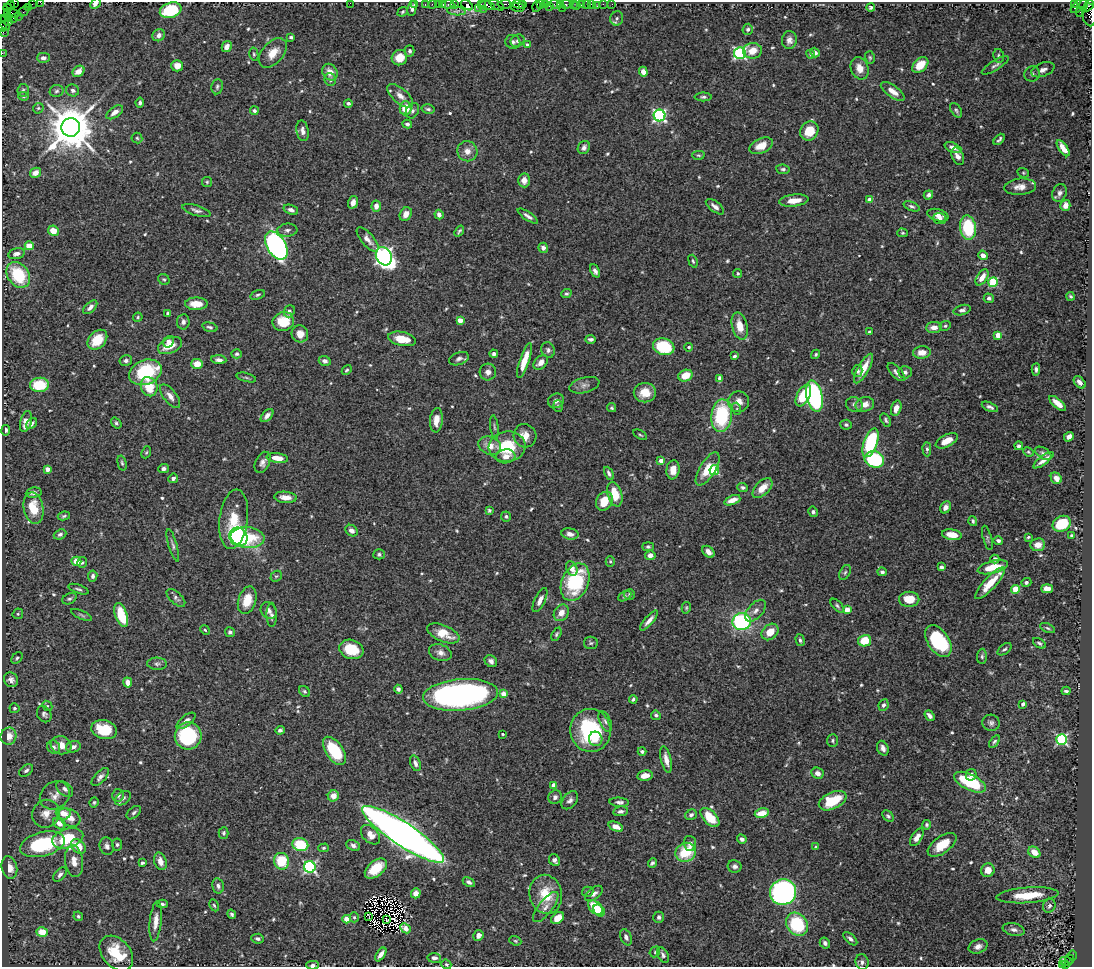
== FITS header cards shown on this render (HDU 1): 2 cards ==
NAXIS1  =                 1090
NAXIS2  =                  965

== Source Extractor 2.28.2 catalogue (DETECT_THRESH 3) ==
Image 1090 x 965 px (HDU 1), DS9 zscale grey, 1 PNG px = 1 image px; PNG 1094 x 969 px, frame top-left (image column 1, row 965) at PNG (2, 2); each listed source drawn as its Kron ellipse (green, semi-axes under 4 px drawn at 4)
Background 1.13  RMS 0.03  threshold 0.0903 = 3 sigma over >= 5 px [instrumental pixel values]
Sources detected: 636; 1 with non-positive FLUX_AUTO (blend fragments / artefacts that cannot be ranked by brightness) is neither listed nor drawn; of the other 635, the 500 brightest by FLUX_AUTO listed and drawn (135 fainter detections omitted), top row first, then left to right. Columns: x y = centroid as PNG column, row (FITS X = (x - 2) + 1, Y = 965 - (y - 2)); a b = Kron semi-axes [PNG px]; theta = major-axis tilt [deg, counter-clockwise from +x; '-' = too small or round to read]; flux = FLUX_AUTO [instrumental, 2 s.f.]
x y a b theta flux
40 2 2 2 - 40
15 3 3 2 - 44
350 3 2 2 - 35
414 3 2 2 - 42
32 4 2 2 - 60
95 4 6 4 46 9.2
425 4 2 2 - 49
432 4 2 2 - 41
438 4 2 2 - 72
443 4 3 3 - 150
504 4 7 4 3 460
519 4 7 3 -5 230
523 4 4 3 - 170
540 4 3 2 - 99
545 4 3 2 - 89
561 4 3 2 - 100
566 4 5 3 - 290
573 4 2 2 - 20
581 4 4 3 - 230
586 4 2 2 - 21
591 4 2 2 - 48
603 4 2 2 - 18
612 4 2 2 - 13
1074 4 3 2 - 370
11 5 4 2 - 38
448 5 6 3 0 150
454 5 4 3 - 81
467 5 7 3 -34 160
481 5 4 2 - 87
497 5 8 4 -27 370
555 5 6 4 -27 230
1079 5 10 4 44 100
1084 5 6 3 70 46
487 6 7 4 -15 390
537 6 5 3 - 140
576 6 2 2 - 22
597 6 4 3 - 14
1089 6 6 3 44 230
28 7 2 2 - 49
517 7 7 3 -12 270
550 7 3 2 - 180
7 8 4 2 - 17
412 8 8 4 79 6.8
478 8 3 3 - 29
562 8 2 2 - 64
871 8 4 4 - 3.9
483 9 3 2 - 64
171 10 11 7 18 120
24 11 6 2 45 76
456 11 9 4 -6 3
403 12 5 4 - 3.5
1080 12 5 4 - 16
7 13 3 3 - 25
13 13 6 3 -26 100
1090 15 11 7 -87 590
18 16 3 2 - 21
9 17 4 3 - 100
617 18 7 6 - 5.8
5 19 3 2 - 57
14 19 3 2 - 120
9 21 4 2 - 100
4 23 9 3 -60 100
3 27 5 2 - 84
748 29 5 5 - 4.1
3 32 3 2 - 41
159 35 6 6 - 9.8
291 37 3 3 - 3.5
789 40 9 7 84 11
517 41 7 6 - 5.9
513 42 7 7 - 5.5
528 45 4 4 - 8.6
227 47 6 4 61 14
410 51 5 5 - 5
752 51 9 7 3 29
2 53 2 2 - 21
273 53 17 10 48 30
740 53 6 6 - 300
815 53 5 4 - 6.5
254 54 7 4 -79 3
811 54 4 4 - 3.5
999 56 7 5 -79 5.2
43 58 6 5 - 8.8
399 58 8 7 - 33
870 58 6 5 - 3.3
920 65 9 6 43 43
995 65 15 5 32 7
177 66 6 5 - 16
860 68 11 8 -68 20
1043 70 12 6 21 13
78 71 6 5 - 21
330 72 9 7 -58 20
643 72 5 4 - 13
1032 74 8 7 - 8.3
330 80 6 5 - 4.3
217 87 8 5 81 4.5
23 90 6 5 - 3.6
73 90 6 6 - 6.2
57 91 7 6 - 4.5
893 91 14 6 -35 18
24 96 5 4 - 2.7
400 96 16 7 -40 15
703 97 8 4 0 4.3
140 103 5 4 - 4.3
348 103 4 4 - 5
38 108 6 5 - 3.2
405 108 7 6 - 43
428 109 6 4 -14 4.6
956 110 8 5 -56 4.3
254 111 4 3 - 3.8
412 111 8 6 58 6.7
115 112 9 5 35 14
660 115 6 6 - 380
407 124 5 4 - 5.4
71 127 9 9 - 9300
303 131 10 6 -79 10
809 131 10 8 52 46
137 138 5 5 - 3.2
999 139 7 3 47 4.3
761 146 12 7 24 27
953 147 9 4 -22 10
584 148 7 5 57 6.4
1063 148 9 4 -56 23
467 151 10 10 - 17
698 155 6 4 -2 3
958 156 9 5 -65 13
783 169 6 4 -7 4.3
35 173 6 5 - 14
1023 173 6 4 -22 2.7
524 180 7 6 - 16
207 182 5 5 - 2.7
1020 187 16 8 5 18
1060 193 9 7 67 9.4
928 195 5 4 - 5.8
870 200 4 4 - 21
794 201 14 6 7 26
353 202 6 5 - 9.7
1065 205 5 5 - 16
376 206 5 4 - 14
912 206 8 4 -22 5.2
715 207 11 5 -37 9.6
196 210 15 5 -16 7.7
291 210 7 4 -21 7.3
406 214 7 5 60 19
439 215 5 4 - 9.6
938 215 11 6 -16 13
528 216 12 4 -34 8.5
940 218 6 5 - 6.8
968 228 12 8 -82 130
287 230 10 6 5 6.9
53 231 5 5 - 29
459 231 6 3 52 3.5
903 233 5 4 - 2.7
368 239 15 6 -49 14
29 246 4 4 - 44
276 246 15 9 -60 570
543 248 5 5 - 7.5
16 254 8 5 14 9.1
983 255 5 4 - 15
384 256 10 7 -60 770
693 261 6 3 -71 3.3
595 271 7 4 -64 6.9
738 273 4 4 - 3
18 275 14 10 -54 110
982 277 9 5 56 19
164 279 6 5 - 3.2
993 282 5 4 - 120
566 294 5 4 - 3.7
258 295 7 4 18 4
1071 296 4 3 - 3.3
989 298 5 4 - 4.3
196 304 11 6 0 25
90 307 8 5 45 9
962 310 9 5 16 5.9
289 311 6 5 - 5.8
168 314 4 4 - 6.1
138 317 5 4 - 3
460 320 4 4 - 26
283 321 11 9 16 48
183 322 7 6 - 8.5
740 326 14 7 -76 30
945 326 6 4 26 3.4
210 327 8 4 -16 4.6
934 327 8 5 6 14
869 332 4 3 - 4
300 334 8 8 - 23
998 335 4 4 - 26
402 339 14 7 -12 36
591 339 5 4 - 5.8
97 340 11 8 46 47
169 342 6 5 - 8.6
170 346 13 7 25 36
664 347 11 8 -17 130
689 347 4 4 - 3.7
548 350 8 6 -67 6.2
922 353 9 6 5 17
237 354 5 4 - 4
494 354 4 4 - 6.3
816 354 5 4 - 3.2
734 356 4 3 - 3.5
459 359 10 6 20 7.6
219 360 7 4 -4 9.7
126 361 6 5 - 5.9
325 361 6 5 - 8.2
524 361 18 5 71 37
541 363 8 5 42 15
197 364 6 5 - 28
864 369 17 5 60 35
1036 369 6 4 86 5
347 370 5 3 - 2.9
857 371 6 5 - 5.2
145 372 17 12 22 160
488 372 8 8 - 10
896 372 11 5 -48 8
905 372 6 6 - 7.2
685 376 7 5 21 35
246 377 10 3 -15 3.3
720 378 4 4 - 13
1080 382 7 5 -47 12
39 385 9 7 6 78
584 385 15 7 15 10
149 387 10 8 -65 47
645 393 11 9 1 32
803 395 12 6 63 64
170 396 14 6 -52 14
814 396 16 8 -77 330
556 401 8 7 - 9.5
739 402 10 10 - 17
1058 403 10 4 -40 18
865 404 9 7 15 16
854 405 8 7 - 7.2
558 406 6 5 - 3.4
990 407 9 4 -23 6
612 408 5 4 - 3.2
896 408 8 5 72 15
737 409 6 4 -72 3
267 416 8 4 47 10
722 416 16 10 82 160
436 420 12 6 84 24
886 420 7 4 -60 4.2
26 422 11 5 76 20
116 423 6 4 -53 4
31 424 6 4 40 8.3
846 425 5 5 - 4
494 427 12 3 -82 3.9
6 430 5 4 - 5.5
640 435 7 3 -31 2.7
525 436 12 11 - 22
1069 437 5 4 - 12
947 441 12 6 27 27
870 443 15 7 71 170
490 446 11 8 -20 23
1019 446 4 4 - 5.4
507 447 18 15 7 87
927 449 7 4 -88 4.7
146 452 6 4 67 2.8
1028 452 5 3 - 2.9
1043 453 9 5 -32 6
506 456 10 7 8 15
277 458 11 4 -7 22
874 459 10 8 -17 160
1043 460 12 4 37 14
661 461 4 4 - 16
263 462 11 7 66 9
122 463 7 4 -74 3.8
47 469 4 4 - 16
164 469 5 4 - 5.9
708 469 19 8 59 40
673 470 9 6 83 21
714 470 5 4 - 120
609 473 7 4 -65 5.8
173 478 5 4 - 7.3
1056 478 6 5 - 13
743 487 5 4 - 4.6
762 488 12 7 45 26
34 493 8 5 8 8.4
615 494 13 7 -73 43
285 497 11 5 -5 19
732 500 8 4 21 18
604 501 10 8 58 36
946 507 6 5 - 8.8
34 508 16 10 -78 52
489 510 4 4 - 4.2
813 512 5 4 - 5.1
64 516 6 4 10 3.5
506 516 5 5 - 4.6
234 519 30 14 83 61
973 521 5 4 - 3.9
1062 524 10 7 30 76
351 531 6 5 - 9.8
60 534 6 5 - 5.8
570 534 8 5 -9 11
952 535 10 5 -9 25
1071 535 3 3 - 3.6
238 537 10 8 -51 280
1028 537 3 3 - 2.7
247 538 17 10 -5 82
987 538 12 4 -75 4.4
998 540 5 4 - 6
173 545 17 4 -73 6.6
1038 545 7 6 - 17
648 547 5 4 - 4
708 552 7 5 -41 11
379 554 5 5 - 4
650 555 5 4 - 9.2
995 559 4 4 - 6.6
76 561 5 4 - 32
610 561 5 4 - 3.2
82 562 5 5 - 4.3
941 567 4 3 - 5.8
993 567 15 6 15 47
572 569 7 5 -65 14
845 572 8 5 63 3.9
882 572 4 4 - 6
93 576 6 4 80 7.1
276 576 6 5 - 3
575 582 20 13 66 150
1026 582 5 4 - 4.7
990 583 20 6 47 42
78 589 10 4 -19 4.5
1016 589 4 4 - 79
1047 589 6 4 0 15
630 595 5 5 - 5.3
625 596 7 4 28 3.4
176 598 11 6 -43 6.5
69 599 7 5 25 4.7
909 599 10 7 0 37
247 600 14 8 72 44
540 600 13 5 64 13
837 606 8 4 -48 4.6
686 608 6 4 77 2.9
847 609 4 4 - 33
269 611 9 7 -48 10
756 611 13 7 48 12
561 613 9 7 59 18
18 614 5 5 - 3.1
82 615 11 3 -24 3.3
121 615 12 6 -72 69
272 615 12 5 -89 6.9
649 620 12 4 49 11
742 622 9 8 - 250
1048 628 8 4 -25 3.8
205 630 5 4 - 2.8
230 632 5 5 - 5.1
770 632 9 7 43 26
443 633 17 8 -23 35
556 634 7 4 61 3.3
800 640 6 4 -75 4.3
865 641 7 5 12 50
938 641 18 10 -56 160
591 643 7 6 - 4.1
1039 643 7 4 -34 4
351 649 12 9 -18 64
1004 649 8 4 37 4.3
440 653 12 8 -20 12
982 656 7 5 89 4.6
17 658 7 4 46 3.8
491 661 7 5 -43 8.1
157 664 10 6 -2 6.4
11 680 8 7 - 9.8
128 682 5 4 - 18
398 689 4 4 - 5.2
305 691 6 5 - 4.1
1066 691 4 3 - 4.1
504 694 4 4 - 27
461 695 37 15 5 690
633 699 4 3 - 4.3
1023 704 4 3 - 6.7
883 705 6 5 - 5.8
47 706 5 4 - 2.9
14 708 5 5 - 4.9
44 714 9 6 -58 6
656 715 5 4 - 4.5
929 716 6 4 -51 7.6
186 721 11 5 39 11
605 721 11 5 -66 6.5
991 723 9 8 - 6.9
104 730 13 9 -15 60
280 730 5 4 - 4.5
590 730 21 20 - 180
502 734 3 2 - 2.9
8 736 8 8 - 27
188 736 13 13 - 170
596 739 7 6 - 13
1062 739 5 5 - 260
833 740 6 5 - 3.9
994 741 7 4 54 4.1
61 745 10 9 - 23
54 747 7 6 - 6.4
73 747 7 6 - 8.5
883 748 7 5 -67 8.6
334 751 16 8 -55 93
642 751 4 3 - 4.5
666 760 14 5 -78 16
415 763 8 5 -70 7.7
26 770 7 5 38 5.9
817 773 6 5 - 13
971 775 6 5 - 7.4
645 776 8 5 11 16
100 777 11 5 47 8.7
970 782 17 8 -26 110
554 785 4 4 - 31
65 789 10 6 -40 8.1
55 795 16 13 35 19
118 795 6 6 - 6.7
333 796 6 5 - 17
555 797 7 6 - 7.1
123 798 9 6 37 6.8
570 800 10 6 51 8.3
833 801 15 8 25 62
94 802 5 4 - 3.4
619 802 10 4 -4 7.4
620 811 7 4 9 6.4
63 813 7 6 - 21
134 813 8 5 40 5.1
762 813 7 4 12 32
46 814 14 13 - 22
691 815 6 5 - 6
888 816 6 5 - 4.3
69 817 12 8 -29 23
710 817 12 6 -47 50
59 823 7 5 -38 12
926 825 5 4 - 4
616 827 8 4 -23 20
224 833 6 5 - 3.7
403 834 48 11 -33 2500
370 835 11 7 -46 23
917 837 10 5 59 16
68 838 16 9 17 89
742 839 5 4 - 8.1
690 843 7 6 - 7.7
42 844 23 12 15 170
117 845 6 5 - 4.1
300 845 8 6 -16 77
353 845 7 5 -25 6.9
942 845 17 8 35 39
78 846 8 6 -48 30
107 846 9 7 -75 8.5
816 847 3 3 - 4
323 848 5 4 - 3.1
686 852 10 9 - 83
1034 852 6 5 - 24
554 860 6 5 - 8.2
74 861 16 9 -82 22
160 861 9 6 -72 16
281 861 8 7 - 77
142 863 4 3 - 4.2
652 863 5 3 - 3.8
735 866 7 6 - 6.6
310 867 6 5 - 320
9 868 11 7 -78 22
376 868 13 7 39 51
988 870 7 6 - 21
60 874 8 5 50 6.8
469 882 6 4 -29 6.3
218 886 7 5 -78 6.5
588 892 6 5 - 3.3
783 892 13 13 - 570
416 893 5 4 - 16
546 894 20 16 -79 62
594 894 10 6 37 8.3
1027 895 31 7 4 54
162 904 5 3 - 4.3
214 905 6 4 -62 3.1
1049 906 7 6 - 5.8
546 907 18 7 51 14
595 908 9 5 -46 54
599 910 6 5 - 68
232 914 5 4 - 3.8
78 916 5 4 - 3.4
354 917 5 4 - 3.2
369 917 3 2 - 3.1
659 917 5 5 - 5
558 918 7 5 42 26
347 919 4 4 - 41
386 919 3 2 - 3.5
156 921 20 6 84 18
797 924 12 10 -51 130
405 928 6 4 -45 13
1014 930 11 6 -13 9
42 932 6 5 - 37
478 935 5 5 - 11
626 937 8 5 -67 8.2
258 939 6 5 - 6
850 939 8 4 -42 6.4
515 941 6 4 -22 2.9
825 943 6 5 - 5.2
978 946 10 6 22 10
655 952 6 5 - 2.9
116 953 20 14 -49 83
381 954 8 4 56 13
663 955 8 5 -61 5.8
1073 956 5 3 - 440
434 958 7 5 -8 7.1
1070 959 5 2 - 230
1066 961 6 3 -13 380
862 962 8 6 -77 6.9
446 964 5 4 - 4
1062 964 3 3 - 110
313 965 6 4 0 6.3
1065 965 3 3 - 140
At the frame edge (FLAGS 8, measured only in part): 12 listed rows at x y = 40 2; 15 3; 350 3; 414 3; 95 4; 1089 6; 1090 15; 3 27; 3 32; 2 53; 446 964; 313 965
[135 fainter detections neither listed nor drawn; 1 non-positive-flux detection neither listed nor drawn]